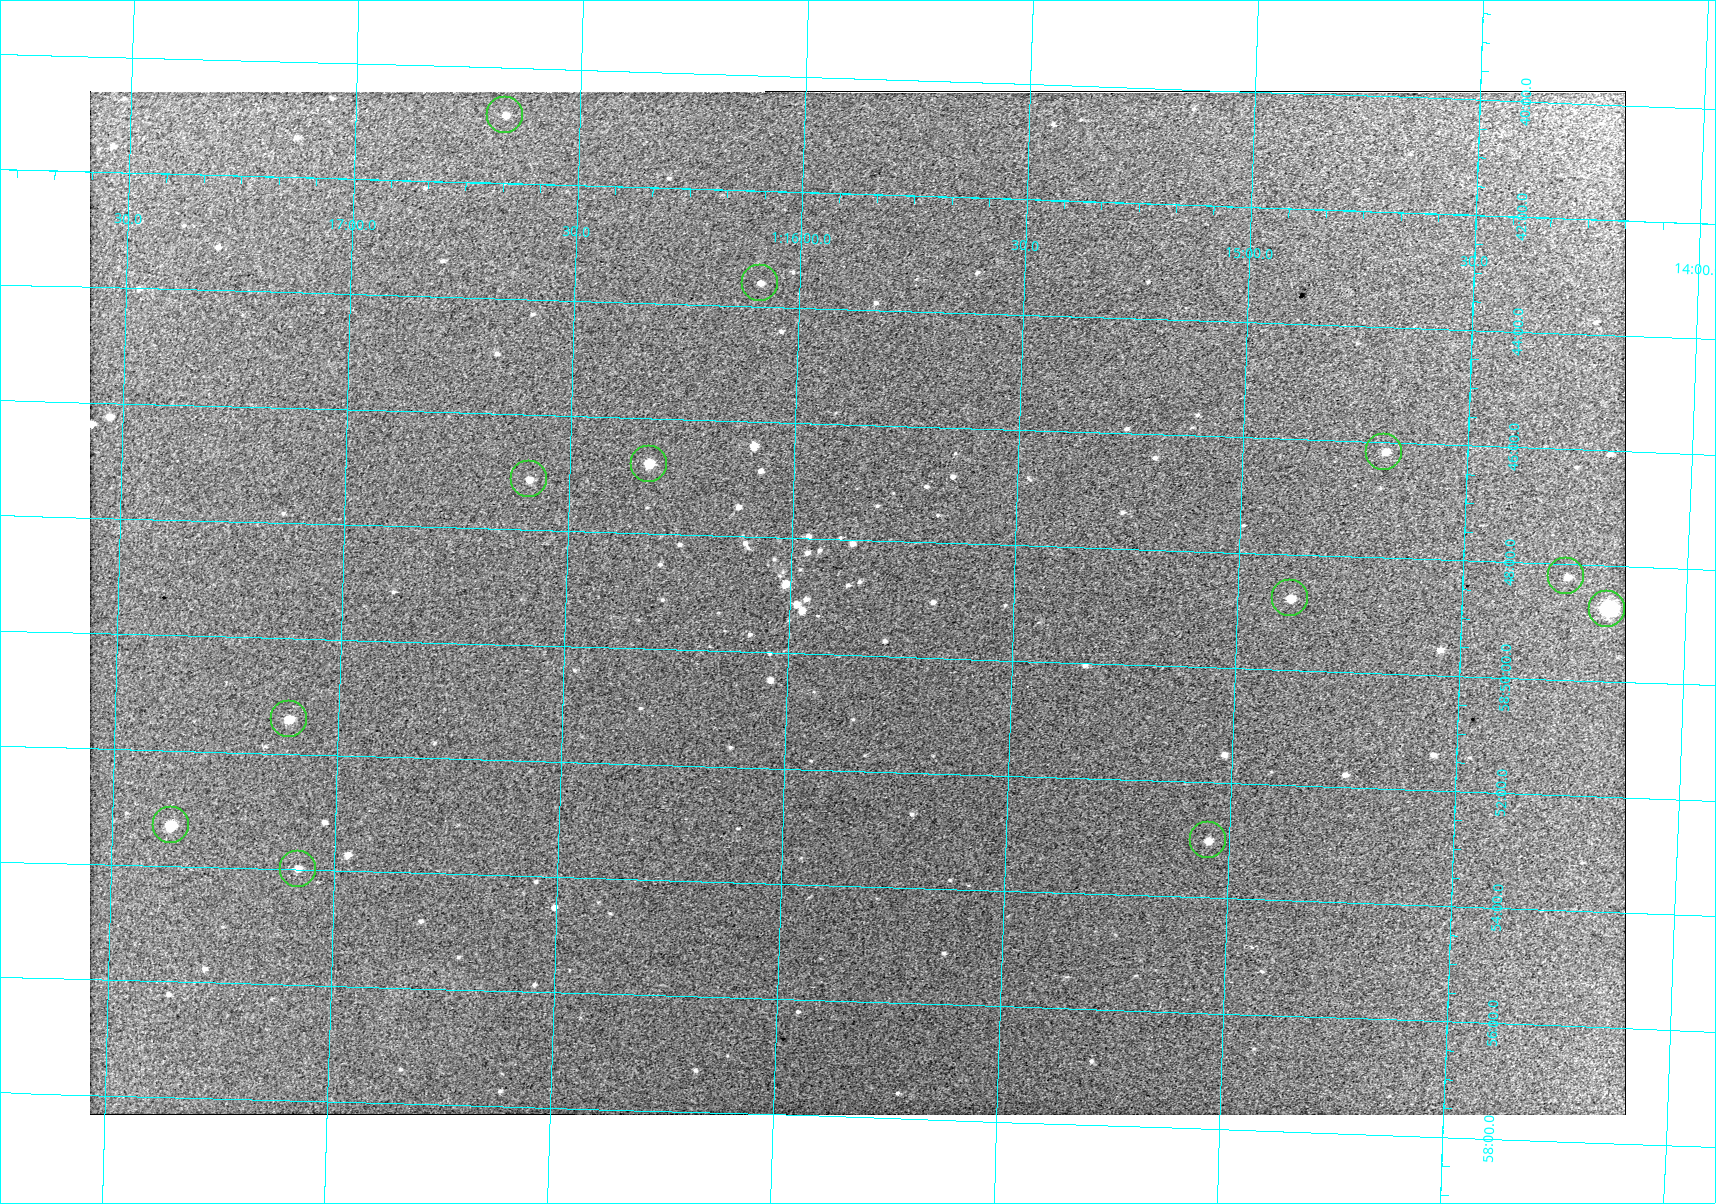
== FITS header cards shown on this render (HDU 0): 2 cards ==
NAXIS1  =                 1536 / length of data axis 1
NAXIS2  =                 1024 / length of data axis 2

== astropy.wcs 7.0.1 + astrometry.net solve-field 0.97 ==
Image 1536 x 1024 px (HDU 0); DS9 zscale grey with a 90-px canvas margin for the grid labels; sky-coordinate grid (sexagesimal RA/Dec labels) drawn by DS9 from the SOLVED WCS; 12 Tycho-2 reference stars matched to detected sources circled (green)
Header WCS: none
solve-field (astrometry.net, Tycho-2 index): SOLVED blind (the file carries no WCS)
Solved WCS: RA---TAN-SIP/DEC--TAN-SIP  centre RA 01:15:51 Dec +58:49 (18.96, +58.82 deg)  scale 1.04 arcsec/px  FOV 26.6' x 17.8'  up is +178 deg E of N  parity flipped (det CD > 0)
(file carries no celestial WCS; the grid is the blind solution)
Tycho-2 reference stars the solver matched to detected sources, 12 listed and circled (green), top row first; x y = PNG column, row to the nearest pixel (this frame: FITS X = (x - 90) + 1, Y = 1024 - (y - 93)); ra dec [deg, ICRS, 3 dp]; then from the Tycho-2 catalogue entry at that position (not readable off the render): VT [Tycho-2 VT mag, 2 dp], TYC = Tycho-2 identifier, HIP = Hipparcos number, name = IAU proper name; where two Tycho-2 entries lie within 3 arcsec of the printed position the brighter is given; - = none
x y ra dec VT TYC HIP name
505 117 19.167 +58.680 10.88 3681-952-1 - -
760 285 19.022 +58.727 11.07 3681-824-1 - -
1384 454 18.671 +58.769 10.95 3681-748-1 - -
649 466 19.081 +58.780 9.70 3681-286-1 - -
529 481 19.147 +58.785 10.27 3681-416-1 - -
1566 578 18.567 +58.803 10.57 3681-756-1 - -
1290 600 18.721 +58.813 10.92 3681-1085-1 - -
1607 611 18.544 +58.812 7.23 3681-929-1 5784 -
289 721 19.278 +58.857 9.64 3681-899-1 - -
171 827 19.342 +58.888 9.85 3681-1399-1 - -
1208 842 18.762 +58.883 10.40 3681-441-1 - -
298 871 19.270 +58.900 10.76 3681-1215-1 - -